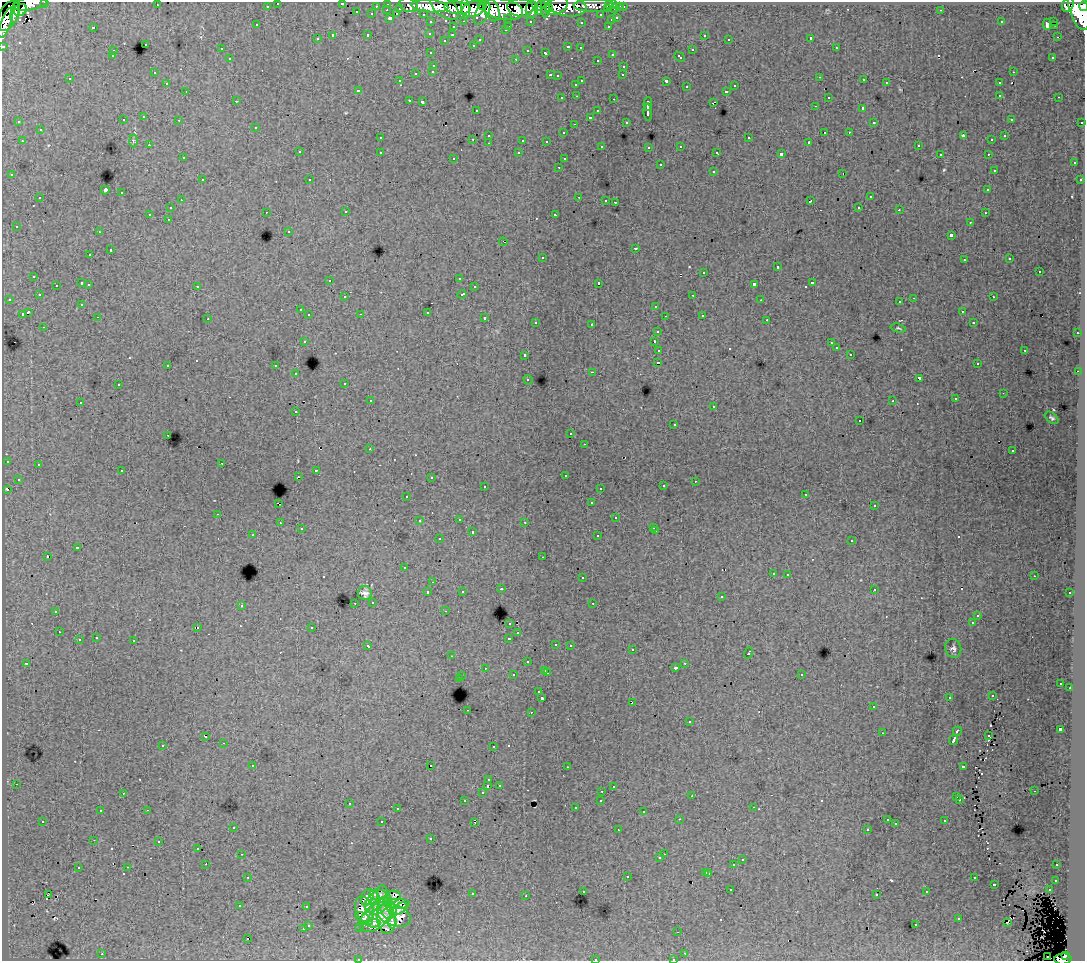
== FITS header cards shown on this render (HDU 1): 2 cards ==
NAXIS1  =                 1083
NAXIS2  =                  959

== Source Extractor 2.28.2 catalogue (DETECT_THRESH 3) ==
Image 1083 x 959 px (HDU 1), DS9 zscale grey, 1 PNG px = 1 image px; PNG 1087 x 963 px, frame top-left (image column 1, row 959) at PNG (2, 2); each listed source drawn as its Kron ellipse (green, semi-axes under 4 px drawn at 4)
Background 143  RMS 1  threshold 3.14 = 3 sigma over >= 5 px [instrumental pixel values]
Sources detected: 567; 1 with non-positive FLUX_AUTO (blend fragments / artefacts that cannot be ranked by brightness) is neither listed nor drawn; of the other 566, the 500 brightest by FLUX_AUTO listed and drawn (66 fainter detections omitted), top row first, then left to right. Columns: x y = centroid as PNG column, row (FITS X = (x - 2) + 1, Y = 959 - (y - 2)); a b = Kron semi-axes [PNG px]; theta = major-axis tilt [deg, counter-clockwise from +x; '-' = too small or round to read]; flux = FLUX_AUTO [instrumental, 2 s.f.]
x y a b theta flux
45 2 3 2 - 4400
278 3 3 3 - 3200
342 3 3 3 - 830
30 4 17 6 9 95000
388 4 3 3 - 7000
614 4 3 3 - 8000
157 5 3 2 - 150
409 5 9 7 -15 17000
540 5 6 4 43 66000
594 5 20 6 0 29000
609 5 4 4 - 6200
1068 5 7 5 69 100000
267 6 3 3 - 2400
376 6 3 2 - 1400
430 6 18 6 -4 220000
482 6 4 3 - 42000
556 6 12 8 28 72000
568 6 19 10 -7 100000
1084 6 5 3 - 88000
444 7 17 9 -39 140000
620 7 3 3 - 1800
623 7 3 3 - 3000
400 8 3 3 - 1600
457 8 13 6 -5 210000
520 8 13 9 -8 140000
545 8 10 4 -87 63000
465 9 10 4 -84 110000
474 9 12 7 14 220000
503 9 20 10 -11 450000
532 9 8 6 88 110000
549 9 3 3 - 55000
607 9 3 3 - 2700
615 9 3 3 - 7900
1079 9 22 9 -74 560000
20 10 7 5 43 86000
387 10 3 2 - 380
492 10 11 7 -66 140000
941 10 3 2 - 180
539 11 4 3 - 48000
15 12 12 3 79 120000
357 12 3 3 - 530
482 13 13 6 64 92000
372 14 3 3 - 1600
397 14 3 3 - 480
423 14 3 2 - 2500
601 15 3 3 - 2400
8 16 16 9 63 340000
390 18 3 3 - 1500
508 18 3 3 - 1700
617 18 3 3 - 760
611 20 3 3 - 450
464 21 3 2 - 500
530 21 3 3 - 1800
1054 21 3 2 - 330
431 22 3 3 - 2600
581 22 3 3 - 250
1001 22 3 3 - 150
6 23 16 5 70 220000
1047 24 5 4 - 430
257 25 3 3 - 200
1054 25 3 2 - 130
509 26 3 2 - 570
608 26 3 2 - 550
93 27 3 3 - 1200
453 27 3 3 - 530
505 30 3 3 - 290
430 33 3 3 - 360
368 35 3 3 - 890
452 35 3 3 - 280
704 35 3 3 - 400
333 36 3 3 - 2100
1057 37 2 2 - 300
811 38 3 3 - 18000
317 39 3 3 - 390
729 39 3 2 - 130
444 40 3 2 - 100
480 40 3 3 - 280
145 44 3 3 - 560
473 45 3 3 - 180
3 46 3 3 - 7400
568 47 4 3 - 930
580 48 3 3 - 330
836 48 3 2 - 470
221 49 3 3 - 350
528 50 3 3 - 310
692 50 3 3 - 660
113 51 3 3 - 500
431 53 3 3 - 390
546 53 4 3 - 750
612 54 3 3 - 570
112 56 3 3 - 310
680 57 6 3 -43 730
1053 57 3 2 - 220
230 59 3 3 - 400
516 59 3 2 - 820
597 60 3 3 - 340
434 65 3 3 - 490
624 66 3 3 - 500
433 71 3 3 - 500
1013 72 3 2 - 500
154 73 3 3 - 270
416 73 3 3 - 810
550 75 3 3 - 690
623 75 3 2 - 150
557 76 3 3 - 220
820 77 3 2 - 220
70 79 3 3 - 280
864 80 3 3 - 360
400 81 3 3 - 260
582 81 3 3 - 740
666 81 3 3 - 1500
167 83 3 3 - 390
886 83 3 3 - 540
999 83 3 3 - 470
576 84 3 3 - 330
735 86 3 3 - 350
687 87 3 3 - 520
358 90 3 3 - 320
186 91 3 2 - 230
726 91 3 3 - 600
1000 95 3 3 - 450
577 96 3 2 - 370
828 97 3 3 - 400
1059 97 3 2 - 420
562 98 3 3 - 360
614 99 3 2 - 730
409 100 3 3 - 430
236 101 3 2 - 110
422 102 3 3 - 230
713 103 4 2 - 780
648 104 7 3 86 4000
815 106 3 2 - 270
863 108 3 3 - 1600
476 110 3 3 - 240
598 111 3 3 - 520
648 112 9 3 -85 3600
144 117 3 3 - 490
590 117 3 3 - 1800
1011 119 3 3 - 280
123 120 3 3 - 370
179 120 3 2 - 320
19 122 3 3 - 230
626 122 3 3 - 280
874 122 3 3 - 100
1082 122 3 3 - 1000
574 124 3 2 - 150
256 127 3 3 - 420
40 130 3 3 - 630
825 132 3 3 - 800
849 132 3 2 - 250
563 133 3 3 - 290
489 135 3 3 - 280
963 136 4 3 - 1100
1005 136 3 3 - 260
380 138 3 3 - 300
749 138 3 3 - 680
473 139 3 2 - 560
523 140 3 3 - 1100
992 140 3 3 - 220
22 141 3 2 - 420
133 141 6 4 -88 120
546 141 3 3 - 170
809 142 3 3 - 120
489 143 3 2 - 480
149 145 3 2 - 250
918 145 3 3 - 190
602 146 3 3 - 330
681 146 3 3 - 410
649 147 3 3 - 350
299 152 3 3 - 520
380 152 3 3 - 480
717 152 3 3 - 240
519 153 3 3 - 290
781 154 4 3 - 2700
940 154 3 3 - 220
988 154 3 2 - 330
183 158 3 3 - 310
454 158 3 3 - 310
564 159 3 3 - 330
1074 163 3 3 - 460
660 165 3 3 - 750
559 167 3 2 - 270
994 170 3 3 - 240
713 171 3 3 - 600
843 173 3 2 - 140
12 175 3 3 - 310
202 180 3 2 - 480
310 180 3 3 - 280
1080 180 3 3 - 290
105 190 4 4 - 3500
988 190 3 3 - 430
122 193 3 3 - 690
579 197 3 2 - 650
870 197 3 3 - 610
40 198 3 3 - 530
181 200 3 2 - 240
606 200 3 2 - 210
810 201 4 3 - 1000
615 202 3 3 - 650
859 207 3 3 - 350
170 208 3 3 - 490
899 210 3 2 - 170
266 212 3 2 - 300
346 212 3 2 - 300
985 213 3 3 - 220
150 214 3 3 - 1600
555 215 4 3 - 1500
168 219 3 2 - 390
970 222 3 2 - 240
16 226 3 3 - 240
289 231 3 3 - 210
99 232 3 2 - 350
951 235 4 3 - 1600
503 242 4 2 - 130
636 248 3 3 - 880
110 250 3 3 - 930
90 255 3 3 - 390
542 257 3 3 - 510
1010 259 3 3 - 250
964 260 3 3 - 310
777 267 3 3 - 1100
1039 271 3 3 - 1000
704 272 3 3 - 680
34 276 3 3 - 520
459 278 3 2 - 190
330 280 3 2 - 300
82 283 3 3 - 1100
599 283 3 3 - 2400
812 283 3 3 - 860
89 284 3 2 - 500
754 284 4 3 - 2600
56 285 3 3 - 450
197 286 3 3 - 530
474 287 3 3 - 350
462 294 4 3 - 780
39 295 3 3 - 380
693 295 3 2 - 400
345 297 3 3 - 360
993 297 3 3 - 470
914 298 3 2 - 760
9 299 3 2 - 370
761 300 3 2 - 130
900 302 3 3 - 380
82 304 3 3 - 240
656 306 3 3 - 610
300 310 3 3 - 370
962 311 3 3 - 210
28 312 4 3 - 2300
427 312 3 3 - 860
22 314 4 3 - 1000
361 314 3 2 - 120
309 315 3 3 - 400
702 315 3 3 - 330
665 316 2 2 - 110
98 317 3 2 - 350
485 318 3 3 - 750
208 319 3 2 - 130
767 320 3 2 - 320
536 322 3 3 - 430
974 323 3 3 - 230
592 324 3 3 - 1400
44 327 3 2 - 330
898 328 8 4 -14 120
657 331 3 3 - 350
1077 333 3 2 - 480
304 341 3 3 - 1100
654 342 3 3 - 930
831 343 3 3 - 200
836 348 3 3 - 340
659 350 4 3 - 1300
1025 350 3 3 - 690
850 354 3 3 - 260
525 355 3 3 - 490
658 363 3 3 - 1600
977 364 3 2 - 260
168 365 3 3 - 460
276 366 3 3 - 640
1078 371 2 2 - 150
593 372 3 2 - 940
296 374 3 3 - 290
919 378 4 3 - 2400
528 380 5 3 - 410
345 383 3 3 - 1200
118 385 3 3 - 510
1003 393 3 2 - 140
955 399 3 3 - 200
370 401 3 2 - 410
893 401 3 3 - 130
80 402 3 2 - 350
714 406 3 2 - 280
296 412 3 2 - 200
1052 418 8 5 -38 190
860 421 3 3 - 250
674 424 3 2 - 100
571 434 3 3 - 300
168 435 3 2 - 310
585 444 3 2 - 180
370 449 3 2 - 280
1012 451 3 3 - 260
7 461 3 3 - 350
222 463 3 2 - 210
38 464 3 3 - 360
316 470 3 2 - 490
122 471 3 3 - 290
565 475 3 3 - 250
298 476 3 2 - 180
431 477 3 3 - 210
18 479 3 3 - 200
695 481 3 2 - 240
485 486 3 2 - 500
663 486 3 3 - 390
600 488 3 2 - 290
7 489 4 3 - 790
806 494 3 2 - 110
407 496 3 3 - 240
278 503 4 2 - 960
591 503 3 3 - 310
874 506 3 3 - 210
218 514 3 2 - 400
616 518 3 3 - 520
459 519 3 2 - 440
419 521 3 3 - 300
525 522 3 3 - 280
280 523 3 3 - 370
654 527 3 3 - 290
301 529 3 3 - 190
656 531 3 2 - 410
472 532 3 3 - 770
253 535 3 2 - 230
598 536 3 3 - 420
439 539 3 3 - 460
852 540 3 3 - 390
77 548 4 3 - 1100
47 556 3 2 - 1200
543 557 3 2 - 230
404 568 3 3 - 260
773 573 3 3 - 410
788 574 3 3 - 510
1034 576 3 2 - 100
582 578 3 3 - 450
433 582 3 2 - 110
501 589 3 3 - 450
874 589 3 3 - 420
462 591 3 3 - 230
428 592 3 3 - 610
365 593 7 7 - 370
1070 593 3 3 - 290
721 597 3 3 - 360
373 602 3 3 - 470
355 603 3 2 - 290
593 603 3 2 - 340
241 605 3 3 - 520
56 611 3 3 - 340
445 611 3 2 - 290
978 615 3 3 - 160
510 623 3 3 - 380
972 623 3 3 - 260
197 627 3 2 - 380
312 627 3 3 - 310
59 632 3 2 - 260
518 633 3 3 - 340
96 638 3 3 - 440
509 638 3 3 - 570
79 640 3 3 - 740
134 641 3 3 - 1000
556 644 3 3 - 340
570 645 3 3 - 480
368 646 4 3 - 440
953 648 9 8 - 280
632 650 3 2 - 440
748 653 5 3 - 950
451 656 3 2 - 110
527 662 3 3 - 480
26 663 3 3 - 180
685 663 3 2 - 400
485 668 3 3 - 310
675 668 3 3 - 270
545 670 3 3 - 530
547 673 3 2 - 730
801 674 3 3 - 380
513 675 3 3 - 510
462 676 3 3 - 350
459 679 4 3 - 670
1061 683 3 3 - 190
1070 688 3 2 - 350
539 692 3 3 - 370
992 696 3 3 - 180
542 698 3 3 - 2200
949 698 3 2 - 250
632 702 3 2 - 230
873 707 3 2 - 330
467 710 3 2 - 470
531 712 3 2 - 530
689 722 3 3 - 500
1060 729 4 3 - 3700
957 731 5 3 - 1500
882 733 3 2 - 110
988 736 3 2 - 110
206 737 3 2 - 100
954 740 5 3 - 3500
224 743 3 2 - 380
163 745 3 3 - 570
493 746 3 2 - 160
253 765 3 2 - 200
430 765 3 2 - 470
963 766 4 3 - 890
567 767 3 2 - 180
489 780 3 3 - 200
16 784 3 2 - 240
499 785 3 3 - 260
488 786 3 3 - 1200
613 786 3 3 - 290
602 791 3 2 - 290
1034 791 3 2 - 210
123 793 3 2 - 190
482 793 3 3 - 370
692 796 3 2 - 170
957 797 3 3 - 210
601 800 3 3 - 360
960 800 3 3 - 250
465 801 3 3 - 350
349 803 3 2 - 390
753 807 3 2 - 320
576 808 3 3 - 320
397 809 3 3 - 230
147 810 3 2 - 640
100 811 3 3 - 260
644 812 3 3 - 720
679 819 3 2 - 130
887 820 3 3 - 210
43 821 3 3 - 320
945 821 3 3 - 470
382 822 3 3 - 890
475 822 2 2 - 110
896 824 3 3 - 100
233 827 3 3 - 420
867 829 3 3 - 240
618 830 3 2 - 180
431 839 3 3 - 270
94 840 3 2 - 120
159 841 3 3 - 140
198 848 3 3 - 150
242 854 3 2 - 240
664 854 2 2 - 320
660 858 3 3 - 450
742 860 3 3 - 470
206 864 2 2 - 310
734 865 3 3 - 1300
1057 865 3 3 - 320
128 867 3 2 - 340
78 868 3 3 - 600
706 872 3 3 - 450
709 873 3 3 - 430
627 876 3 3 - 730
248 877 3 3 - 430
974 878 3 3 - 480
1056 880 3 3 - 310
995 884 3 3 - 1000
731 890 3 2 - 290
1049 890 3 3 - 460
583 891 3 3 - 310
927 892 3 3 - 340
472 894 3 3 - 500
877 894 3 3 - 330
48 895 3 2 - 220
378 895 9 5 -2 240
526 896 3 2 - 230
367 897 9 5 64 1100
392 897 9 6 24 490
385 902 17 6 -78 1700
373 903 11 6 68 1700
397 904 13 5 0 1100
240 906 3 3 - 270
379 906 12 6 40 1500
306 907 3 3 - 500
392 908 7 4 -55 720
365 909 13 9 -70 2100
398 909 10 5 29 1500
394 915 17 10 -19 2600
375 917 19 11 42 2900
364 918 9 5 -31 650
386 919 14 9 -83 1400
959 919 3 3 - 710
1007 922 3 2 - 330
373 923 8 4 -1 570
393 923 6 4 77 600
308 925 3 3 - 400
916 925 3 3 - 320
360 927 3 3 - 270
303 929 3 3 - 550
678 932 3 2 - 130
248 939 3 3 - 740
685 953 3 2 - 330
102 954 3 2 - 520
1065 955 4 3 - 34000
1048 956 2 2 - 370
358 959 3 2 - 260
595 959 3 3 - 520
673 959 3 2 - 320
1063 959 8 5 3 110000
At the frame edge (FLAGS 8, measured only in part): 10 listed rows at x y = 45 2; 278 3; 342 3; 30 4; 1084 6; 3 46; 358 959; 595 959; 673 959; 1063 959
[66 fainter detections neither listed nor drawn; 1 non-positive-flux detection neither listed nor drawn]